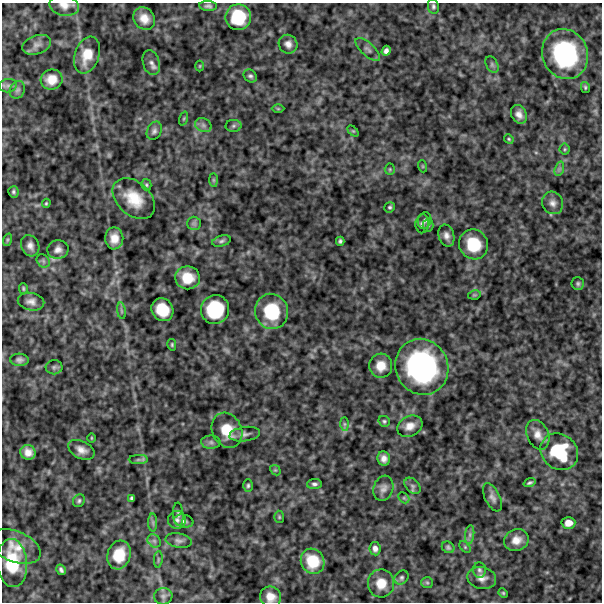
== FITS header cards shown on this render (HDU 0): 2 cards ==
NAXIS1  =                  600
NAXIS2  =                  600

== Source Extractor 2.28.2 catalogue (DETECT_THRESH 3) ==
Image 600 x 600 px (HDU 0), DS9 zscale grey, 1 PNG px = 1 image px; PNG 604 x 604 px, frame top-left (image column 1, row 600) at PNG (2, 3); each listed source drawn as its Kron ellipse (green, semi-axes under 4 px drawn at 4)
Background 503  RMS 120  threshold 367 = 3 sigma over >= 5 px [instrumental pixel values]
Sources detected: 115; all 115 listed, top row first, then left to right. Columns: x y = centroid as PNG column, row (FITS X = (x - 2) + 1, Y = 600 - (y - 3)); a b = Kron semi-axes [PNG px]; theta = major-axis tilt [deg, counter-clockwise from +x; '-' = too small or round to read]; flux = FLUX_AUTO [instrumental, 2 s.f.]
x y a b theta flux
64 5 15 10 -11 6.7e+04
208 6 9 5 -5 2.2e+04
433 6 8 5 -81 1.8e+04
238 17 13 12 - 3.1e+05
144 19 12 10 -51 8.6e+04
288 44 10 9 - 4.6e+04
37 45 15 9 19 4.8e+04
368 49 15 6 -42 3.6e+04
386 51 5 4 - 2.8e+04
565 54 25 22 -67 1.0e+06
87 55 19 12 71 1.6e+05
151 63 13 8 -74 4.2e+04
492 64 9 5 -64 1.9e+04
200 66 5 3 - 7.4e+03
250 76 7 6 - 2.1e+04
52 79 11 10 - 1.1e+05
8 86 9 6 7 2.8e+04
585 87 5 4 - 1.2e+04
17 90 9 7 63 2.9e+04
278 109 6 4 -1 9.4e+03
519 114 10 7 -62 4.8e+04
184 119 7 3 71 1.0e+04
203 125 8 6 -28 3.0e+04
233 126 8 6 2 1.8e+04
154 131 9 7 64 2.9e+04
353 131 6 4 -44 1.0e+04
509 139 5 4 - 1.0e+04
565 149 5 5 - 1.2e+04
422 166 6 4 -71 8.9e+03
390 169 5 5 - 1.1e+04
559 169 7 4 71 1.9e+04
213 180 7 4 -90 1.3e+04
146 185 6 5 - 1.3e+04
13 192 6 5 - 1.7e+04
134 199 24 16 -42 2.1e+05
46 203 4 3 - 9.4e+03
553 203 11 10 - 5.2e+04
390 207 5 5 - 1.5e+04
425 220 8 6 72 2.6e+04
194 223 7 6 - 2.1e+04
422 224 9 7 86 3.1e+04
428 225 6 5 - 1.5e+04
446 236 11 8 -75 4.5e+04
114 238 11 9 -89 8.9e+04
7 240 6 4 71 1.2e+04
222 241 9 5 15 2.0e+04
340 241 4 4 - 1.5e+04
474 244 15 14 - 2.9e+05
30 246 11 9 -65 4.6e+04
58 249 10 9 - 4.4e+04
43 261 7 6 - 2.0e+04
188 278 12 11 - 1.7e+05
578 284 6 6 - 1.7e+04
23 288 5 4 - 1.1e+04
474 295 6 4 10 1.1e+04
31 302 13 8 -10 4.9e+04
215 309 14 14 - 4.3e+05
162 310 12 10 -53 2.0e+05
121 311 8 4 -81 1.4e+04
272 311 18 16 -76 3.9e+05
172 345 6 4 -77 1.2e+04
19 360 9 6 -4 2.9e+04
381 366 12 11 - 1.1e+05
54 367 8 7 - 2.0e+04
422 367 28 26 -65 1.6e+06
384 421 6 5 - 1.5e+04
344 424 7 4 -90 1.6e+04
410 426 13 10 29 7.6e+04
227 430 18 14 -65 2.0e+05
245 434 15 7 8 4.1e+04
538 435 15 10 -65 7.4e+04
91 438 5 3 - 7.1e+03
211 442 9 6 -2 2.7e+04
81 450 14 8 -26 6.0e+04
28 452 7 7 - 5.9e+04
559 452 20 17 -40 4.4e+05
384 458 7 6 - 4.5e+04
138 460 10 4 0 2.0e+04
275 470 6 4 -42 1.2e+04
529 483 6 3 20 1.7e+04
314 484 7 5 5 2.3e+04
248 486 6 4 88 1.5e+04
413 486 9 6 -46 2.6e+04
383 488 13 9 73 4.9e+04
492 497 15 7 -64 4.2e+04
132 498 4 3 - 1.4e+04
404 498 6 4 -44 1.4e+04
79 501 7 5 57 1.7e+04
178 514 11 5 -87 2.5e+04
279 517 6 5 - 1.2e+04
177 520 9 9 - 3.8e+04
184 521 10 6 -13 2.5e+04
153 523 9 4 -90 2.0e+04
568 523 7 6 - 6.7e+04
470 535 9 4 82 2.4e+04
516 540 12 10 22 8.5e+04
154 541 7 6 - 2.3e+04
179 541 13 7 -10 3.6e+04
15 546 27 15 -22 1.5e+05
448 547 6 5 - 1.7e+04
465 547 7 4 -46 1.2e+04
375 549 7 5 -81 3.3e+04
119 555 14 11 74 2.0e+05
158 559 8 3 85 1.2e+04
313 561 13 11 -63 2.1e+05
12 563 24 15 -86 3.3e+05
61 570 5 3 - 1.9e+04
479 570 7 6 - 2.0e+04
401 577 8 6 45 2.1e+04
482 578 14 11 -13 6.4e+04
381 583 14 13 - 1.3e+05
427 583 6 5 - 1.3e+04
503 593 5 4 - 9.8e+03
163 596 9 8 - 2.9e+04
270 597 11 10 - 8.5e+04
At the frame edge (FLAGS 8, measured only in part): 2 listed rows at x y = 64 5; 270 597